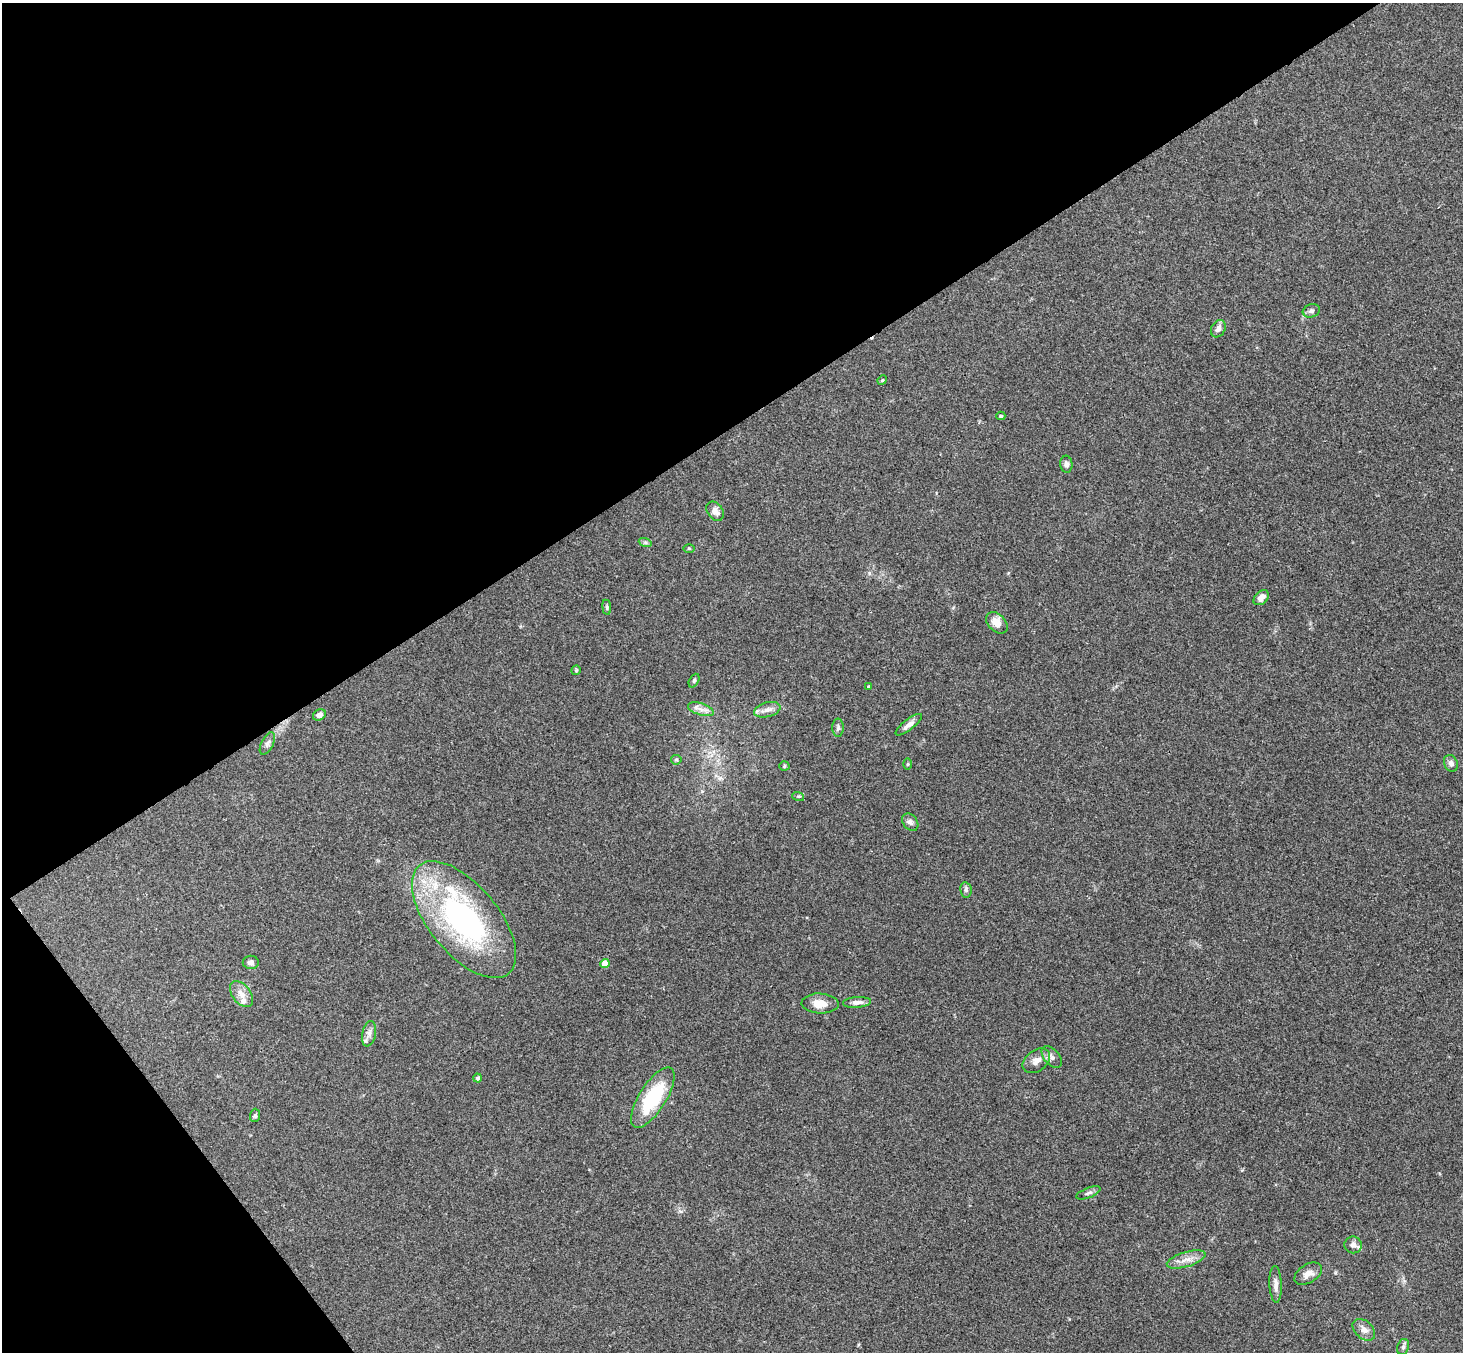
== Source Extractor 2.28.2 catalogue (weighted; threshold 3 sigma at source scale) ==
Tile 5 of 4 x 4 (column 1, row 2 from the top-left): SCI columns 53-1513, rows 3033-4382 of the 5945 x 5927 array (HDU 1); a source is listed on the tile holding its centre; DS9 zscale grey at full resolution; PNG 1465 x 1354 px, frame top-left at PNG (2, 3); each listed source drawn as its Kron ellipse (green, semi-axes under 4 px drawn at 4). Shown black and unused: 36% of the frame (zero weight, under 3 of 4 exposures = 6% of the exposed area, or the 3 px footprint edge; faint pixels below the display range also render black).
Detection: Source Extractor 2.28.2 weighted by HDU 2 'WHT'; one run over the whole footprint, this tile lists its part. Background 0.199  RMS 0.0081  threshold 0.0365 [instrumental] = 3 sigma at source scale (4.5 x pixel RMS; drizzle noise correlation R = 1.50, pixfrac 1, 0.05/0.05 arcsec/px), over >= 5 px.
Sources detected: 48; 1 cosmic-ray / hot-pixel residue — neither listed nor drawn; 1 inside a brighter listed object's ellipse — not listed separately; the other 46 listed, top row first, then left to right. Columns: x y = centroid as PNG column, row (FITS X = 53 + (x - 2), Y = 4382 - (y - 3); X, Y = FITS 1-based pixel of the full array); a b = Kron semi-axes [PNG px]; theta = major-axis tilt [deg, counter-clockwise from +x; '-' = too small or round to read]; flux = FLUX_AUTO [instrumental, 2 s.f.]
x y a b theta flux
1311 311 8 6 16 2.4
1218 329 9 7 60 3.5
882 380 5 4 - 0.95
1001 416 4 4 - 1.2
1066 464 8 6 -85 2.4
715 511 10 7 -55 5.3
645 542 7 4 -18 1.5
689 548 6 4 0 0.87
1261 598 9 6 45 5.6
607 607 7 4 -82 1.2
997 623 12 8 -44 8.6
576 670 5 4 - 0.91
694 681 7 4 64 1.4
869 687 4 4 - 1
701 709 13 6 -17 4.7
767 710 13 7 15 5
319 715 7 5 33 4.6
909 725 16 5 38 4.4
838 728 9 5 90 2.1
267 743 12 6 63 3.1
676 760 5 5 - 1.1
1451 763 9 6 -63 3.2
908 764 6 4 89 0.94
784 766 5 4 - 1.2
798 796 6 4 -17 1
910 822 10 7 -51 3
966 890 7 5 -79 1.7
464 920 70 34 -50 190
251 962 8 6 1 3
605 963 4 4 - 12
241 994 15 9 -52 6.6
857 1002 14 5 4 3.8
820 1003 18 10 -2 10
369 1034 13 7 79 4.2
1052 1057 13 7 -49 3.6
1036 1061 15 10 37 6.8
478 1078 4 4 - 1.6
653 1098 35 13 58 51
255 1115 7 5 87 1.5
1088 1193 13 5 22 2.3
1353 1245 9 8 - 4
1186 1259 20 7 16 7.2
1308 1274 15 9 32 6.3
1276 1284 18 6 -87 4.6
1364 1330 13 8 -41 5.2
1403 1347 8 6 74 2